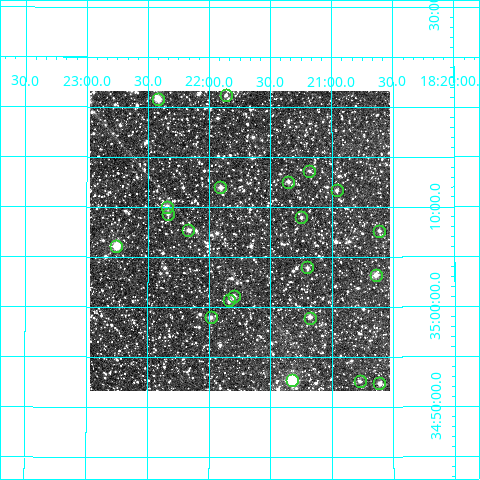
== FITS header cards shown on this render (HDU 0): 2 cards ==
NAXIS1  =                  300
NAXIS2  =                  300

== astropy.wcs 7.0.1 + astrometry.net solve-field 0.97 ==
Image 300 x 300 px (HDU 0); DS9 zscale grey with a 90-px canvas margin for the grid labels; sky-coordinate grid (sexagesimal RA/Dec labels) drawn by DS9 from the SOLVED WCS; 21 Tycho-2 reference stars matched to detected sources circled (green)
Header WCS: RA---TAN/DEC--TAN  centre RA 18:21:45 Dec +35:07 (275.44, +35.11 deg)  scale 6 arcsec/px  FOV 30.0' x 30.0'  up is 0 deg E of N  parity normal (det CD < 0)
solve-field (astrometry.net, Tycho-2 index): VERIFIED the header's WCS against the Tycho-2 star catalogue (21 matches, 0 conflicts) and refined it, rather than solving blind
Solved WCS: RA---TAN-SIP/DEC--TAN-SIP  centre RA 18:21:45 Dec +35:07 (275.44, +35.11 deg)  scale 6 arcsec/px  FOV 30.0' x 30.0'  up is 0 deg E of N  parity normal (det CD < 0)
The solver's refit moves the header's centre by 1.1 arcsec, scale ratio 0.9999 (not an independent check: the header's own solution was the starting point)
Tycho-2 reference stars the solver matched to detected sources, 21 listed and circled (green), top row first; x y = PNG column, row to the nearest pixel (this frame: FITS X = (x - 90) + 1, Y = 300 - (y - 91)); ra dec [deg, ICRS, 3 dp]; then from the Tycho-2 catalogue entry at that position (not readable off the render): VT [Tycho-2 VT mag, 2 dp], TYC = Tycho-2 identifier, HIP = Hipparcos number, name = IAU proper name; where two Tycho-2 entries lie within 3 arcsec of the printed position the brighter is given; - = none
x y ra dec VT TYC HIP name
226 95 275.466 +35.354 12.35 2631-77-1 - -
158 99 275.605 +35.347 10.38 2631-213-1 - -
309 171 275.296 +35.227 12.17 2631-377-1 - -
288 182 275.338 +35.209 11.02 2631-461-1 - -
220 187 275.477 +35.200 11.25 2631-411-1 - -
337 190 275.240 +35.194 11.07 2631-537-1 - -
167 207 275.586 +35.167 10.81 2631-785-1 - -
168 214 275.584 +35.155 11.57 2631-707-1 - -
301 217 275.312 +35.149 11.90 2631-775-1 - -
188 230 275.542 +35.128 11.92 2631-797-1 - -
379 231 275.153 +35.127 12.14 2631-745-1 - -
116 246 275.689 +35.101 9.18 2631-879-1 90063 -
307 267 275.300 +35.066 11.36 2631-1006-1 - -
376 275 275.161 +35.053 11.30 2631-204-1 - -
234 296 275.449 +35.018 11.33 2631-608-1 - -
229 300 275.459 +35.011 11.59 2631-1678-1 - -
211 317 275.496 +34.983 11.80 2631-1062-1 - -
310 318 275.295 +34.982 10.94 2631-1226-1 - -
292 380 275.332 +34.879 8.60 2631-186-1 - -
360 381 275.194 +34.876 11.73 2631-504-1 - -
379 383 275.153 +34.872 10.94 2631-284-1 - -